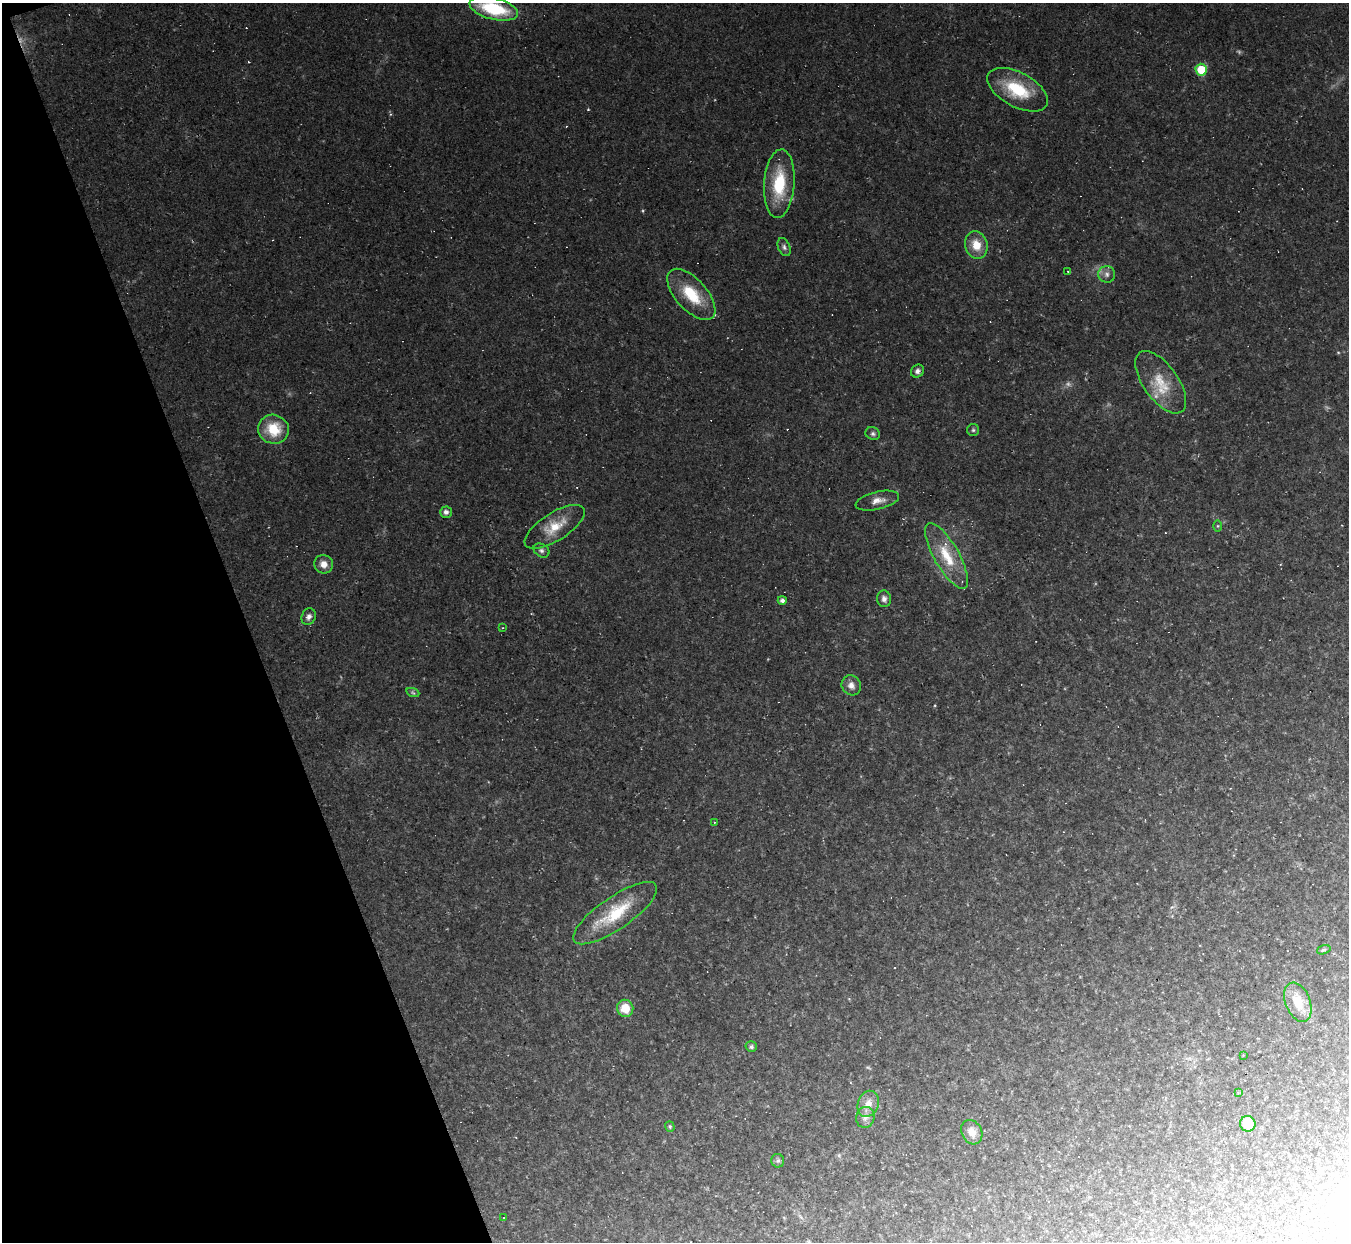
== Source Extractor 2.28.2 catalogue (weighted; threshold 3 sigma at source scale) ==
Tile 5 of 4 x 4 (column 1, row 2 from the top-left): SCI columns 1-1347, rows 2749-3988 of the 5389 x 5373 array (HDU 1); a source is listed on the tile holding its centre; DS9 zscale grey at full resolution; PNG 1351 x 1244 px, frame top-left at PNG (2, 3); each listed source drawn as its Kron ellipse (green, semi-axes under 4 px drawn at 4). Shown black and unused: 18% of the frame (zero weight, under 2 of 3 exposures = <1% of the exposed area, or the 3 px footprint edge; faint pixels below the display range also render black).
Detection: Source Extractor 2.28.2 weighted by HDU 2 'WHT'; one run over the whole footprint, this tile lists its part. Background 0.0742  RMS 0.0088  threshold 0.0396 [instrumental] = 3 sigma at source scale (4.5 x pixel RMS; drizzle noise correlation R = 1.50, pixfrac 1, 0.05/0.05 arcsec/px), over >= 5 px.
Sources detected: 57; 3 too faint to see at this stretch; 12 cosmic-ray / hot-pixel residue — neither listed nor drawn; the other 42 listed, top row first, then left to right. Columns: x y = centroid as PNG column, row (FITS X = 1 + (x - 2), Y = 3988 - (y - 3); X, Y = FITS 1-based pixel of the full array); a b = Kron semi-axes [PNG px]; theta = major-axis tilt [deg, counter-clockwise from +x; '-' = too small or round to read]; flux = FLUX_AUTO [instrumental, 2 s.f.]
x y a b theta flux
494 9 25 11 -14 55
1201 70 6 5 - 28
1017 90 33 17 -28 39
779 184 34 15 86 41
976 245 14 11 -74 14
784 247 9 6 -68 2.8
1068 271 2 2 - 0.7
1107 274 8 8 - 4.1
691 294 31 15 -48 32
917 371 7 6 - 3
1161 382 36 17 -54 28
273 429 15 14 - 25
973 430 6 6 - 1.7
873 434 7 6 - 2.1
877 501 22 9 13 8.4
446 512 6 5 - 3.9
1218 526 6 4 90 1.1
555 527 34 14 32 21
541 550 8 6 -32 2.6
947 556 37 12 -60 27
324 564 9 9 - 7
884 599 8 7 - 3.2
782 600 4 4 - 3.4
309 617 8 6 67 3.4
503 628 3 3 - 0.78
851 685 10 9 - 5
413 693 7 4 -19 1.5
714 822 3 2 - 0.57
615 913 50 16 34 43
1324 950 7 4 18 1.4
1298 1002 21 12 -69 16
625 1008 8 8 - 17
751 1047 6 5 - 2.3
1243 1055 3 2 - 0.55
1238 1092 3 3 - 0.75
868 1104 13 10 69 8.5
865 1117 10 9 - 4.8
1248 1124 8 7 - 16
670 1126 5 4 - 1.4
972 1132 13 10 -63 8.3
778 1161 7 6 - 2.3
504 1217 2 2 - 0.72
Isophote crosses this tile's border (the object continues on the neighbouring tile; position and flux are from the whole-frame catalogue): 1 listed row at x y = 494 9